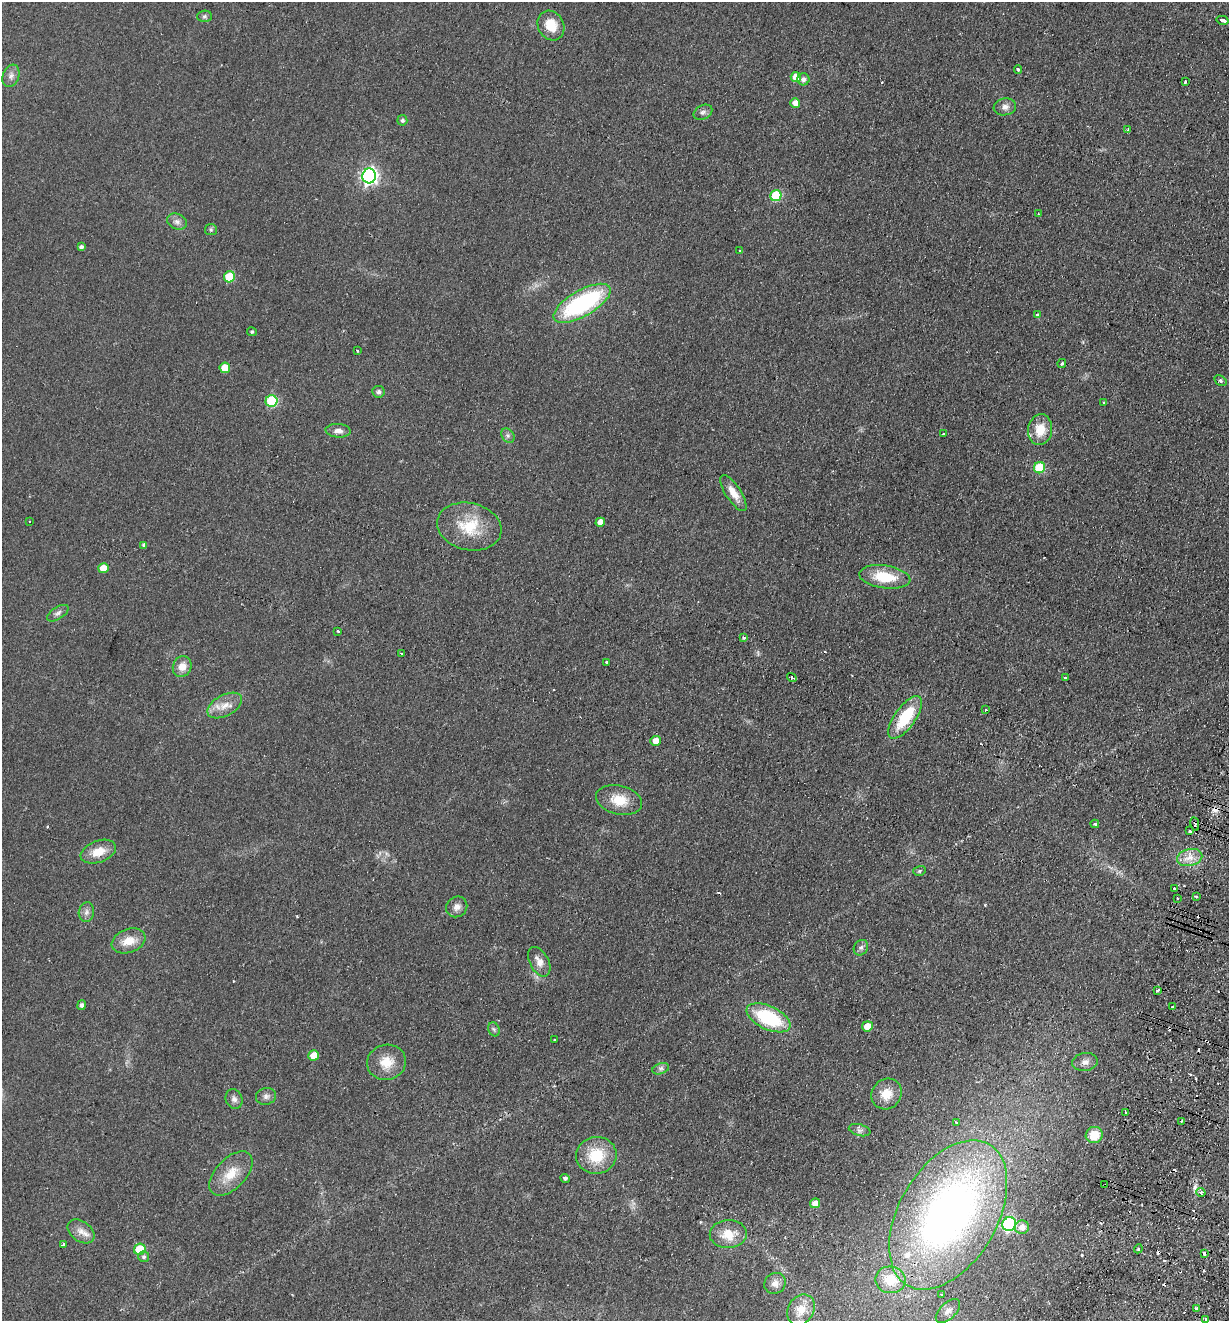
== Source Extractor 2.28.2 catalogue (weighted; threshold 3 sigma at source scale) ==
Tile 6 of 4 x 4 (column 2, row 2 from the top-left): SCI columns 1540-2766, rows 2661-3979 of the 5406 x 5319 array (HDU 1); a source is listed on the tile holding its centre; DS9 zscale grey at full resolution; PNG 1231 x 1323 px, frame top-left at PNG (2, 2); each listed source drawn as its Kron ellipse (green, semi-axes under 4 px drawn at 4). Shown black and unused: <1% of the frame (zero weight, under 2 of 3 exposures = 3% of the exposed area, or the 3 px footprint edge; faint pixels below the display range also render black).
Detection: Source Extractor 2.28.2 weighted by HDU 2 'WHT'; one run over the whole footprint, this tile lists its part. Background 0.0953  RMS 0.011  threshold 0.0479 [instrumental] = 3 sigma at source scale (4.5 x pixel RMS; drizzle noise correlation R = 1.50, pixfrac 1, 0.05/0.05 arcsec/px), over >= 5 px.
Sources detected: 138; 1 inside a brighter object's white glare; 23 cosmic-ray / hot-pixel residue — neither listed nor drawn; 2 inside a brighter listed object's ellipse — not listed separately; the other 112 listed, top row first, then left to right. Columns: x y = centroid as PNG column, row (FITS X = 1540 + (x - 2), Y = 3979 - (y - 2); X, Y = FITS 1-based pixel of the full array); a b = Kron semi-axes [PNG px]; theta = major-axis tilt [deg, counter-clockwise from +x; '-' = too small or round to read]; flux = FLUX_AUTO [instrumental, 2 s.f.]
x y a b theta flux
204 16 7 5 3 2.3
1222 20 6 3 -14 7.9
551 26 15 13 -61 22
1018 69 4 3 - 1.8
11 76 11 8 68 5.1
796 77 5 5 - 18
803 79 6 6 - 4.1
1186 82 3 3 - 2.6
795 103 5 5 - 8.4
1005 107 11 8 8 5.8
703 112 10 7 27 3.5
402 120 5 5 - 2.7
1128 129 4 2 - 1.9
369 176 7 7 - 330
776 196 5 5 - 58
1038 214 4 3 - 0.81
177 221 10 7 -24 5.1
211 230 6 5 - 1.8
81 247 4 4 - 3
739 250 3 2 - 0.94
229 277 5 5 - 41
582 303 32 13 30 140
1038 315 3 3 - 2.9
252 332 5 4 - 1.5
357 351 3 2 - 1.4
1062 363 4 4 - 1.7
225 368 5 5 - 21
1220 381 6 5 - 1.8
378 392 6 6 - 2.9
271 401 6 6 - 86
1104 403 3 3 - 1
1040 430 15 12 82 21
338 431 12 6 -3 5.9
943 434 3 3 - 1.3
508 435 8 6 -54 2.7
1039 468 5 5 - 52
733 493 21 7 -57 13
30 521 3 3 - 1.6
600 522 5 4 - 8.1
469 527 32 23 -12 43
144 545 4 4 - 2.9
103 568 5 5 - 17
885 577 26 11 -8 36
58 613 12 6 33 4
338 631 3 2 - 3.6
744 638 4 4 - 1.3
401 653 3 2 - 1.3
607 662 4 3 - 3
182 667 10 9 - 10
792 677 5 3 - 3
1065 678 3 3 - 1.9
225 705 19 10 29 13
986 710 3 3 - 3.1
905 717 25 10 55 47
656 741 5 5 - 13
619 800 23 14 -14 23
1095 824 4 4 - 1.7
1195 824 7 3 -80 5.4
1190 831 3 3 - 4.3
98 852 18 10 21 17
1190 858 13 8 13 10
919 871 6 5 - 2
1175 889 3 3 - 5.6
1196 897 3 3 - 2.5
1177 898 3 3 - 1.3
457 907 11 10 - 6.5
86 912 10 7 79 4.4
128 941 17 11 20 16
861 948 8 6 55 3.5
539 962 16 9 -62 9.2
1158 990 3 3 - 3.9
82 1005 5 4 - 3.2
1173 1007 3 3 - 2.5
768 1018 24 11 -25 76
867 1026 5 5 - 17
494 1029 7 5 -67 2.1
555 1040 3 2 - 1.3
314 1055 5 5 - 14
386 1062 19 17 13 21
1085 1062 12 9 8 6.5
661 1069 9 5 19 3.1
887 1094 16 14 46 19
266 1096 10 8 15 4.5
234 1099 10 8 -66 4.6
1125 1112 3 3 - 4.3
1182 1121 3 2 - 1.1
956 1122 3 3 - 3.4
860 1130 11 5 -15 3.5
1094 1135 8 8 - 23
596 1155 20 18 10 37
231 1174 27 15 46 23
565 1178 5 4 - 2.4
1105 1185 3 2 - 1.6
1201 1192 4 4 - 3.1
815 1203 5 5 - 11
948 1215 81 49 60 610
1009 1224 7 6 - 160
1022 1227 7 6 - 7.8
81 1231 15 10 -37 9.2
728 1234 18 14 2 23
63 1244 3 2 - 1.3
140 1249 6 5 - 36
1138 1249 4 3 - 1.2
1204 1253 3 3 - 18
144 1257 5 5 - 2.4
890 1280 15 13 -10 29
775 1283 11 10 - 7.2
942 1294 3 3 - 1.3
1197 1309 4 3 - 4.8
801 1310 16 13 58 17
948 1311 15 8 44 6.7
1205 1319 3 3 - 5
Overlapping masked pixels (flux is a lower limit): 3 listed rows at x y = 1195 824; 1105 1185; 1197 1309
Isophote crosses this tile's border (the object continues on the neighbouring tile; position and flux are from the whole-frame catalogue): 1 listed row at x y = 1205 1319